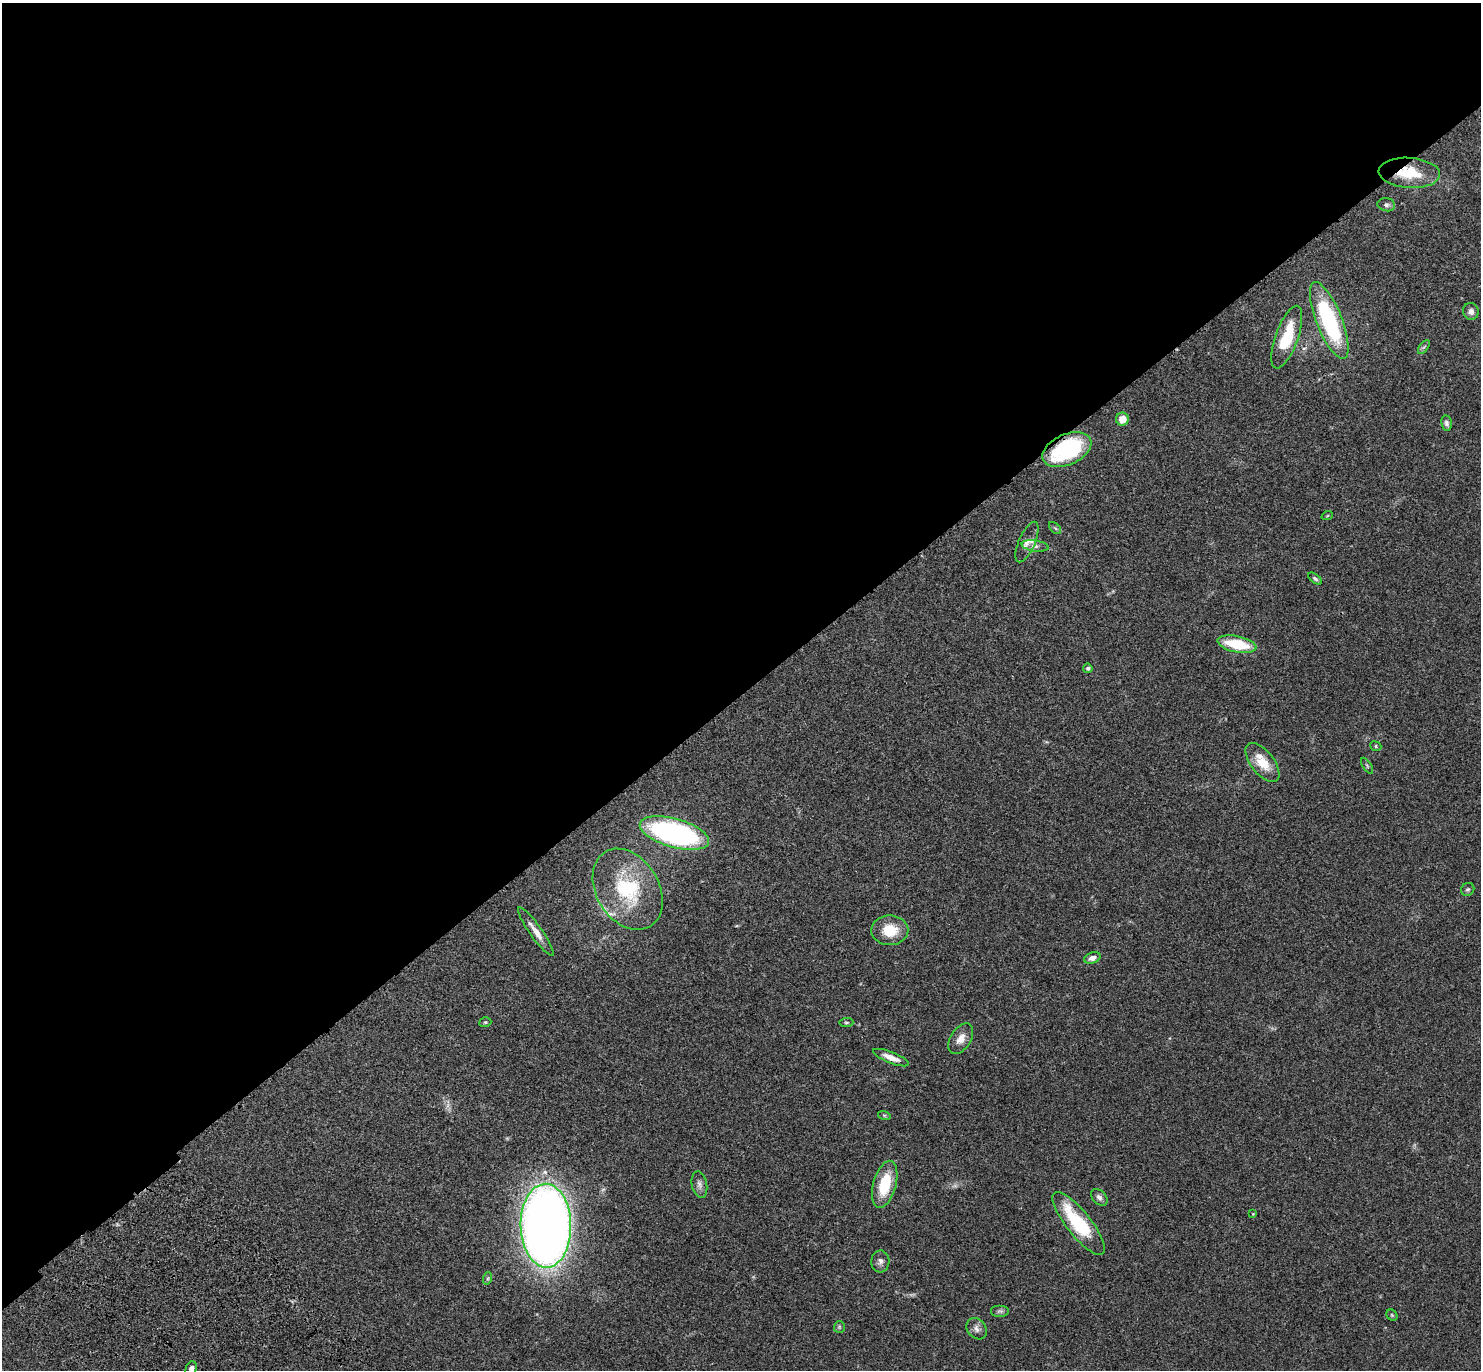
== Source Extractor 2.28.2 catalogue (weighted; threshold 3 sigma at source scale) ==
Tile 2 of 4 x 4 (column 2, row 1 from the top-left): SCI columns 1577-3055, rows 4353-5720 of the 6121 x 6108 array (HDU 1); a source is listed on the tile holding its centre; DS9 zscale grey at full resolution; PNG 1483 x 1372 px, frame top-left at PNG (2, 3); each listed source drawn as its Kron ellipse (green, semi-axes under 4 px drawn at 4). Shown black and unused: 51% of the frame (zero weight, under 3 of 4 exposures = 6% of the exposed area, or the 3 px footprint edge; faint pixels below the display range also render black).
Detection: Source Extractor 2.28.2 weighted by HDU 2 'WHT'; one run over the whole footprint, this tile lists its part. Background 0.0502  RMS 0.0054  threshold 0.0242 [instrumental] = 3 sigma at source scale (4.5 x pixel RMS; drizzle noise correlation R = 1.50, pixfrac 1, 0.05/0.05 arcsec/px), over >= 5 px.
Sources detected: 47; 2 too faint to see at this stretch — neither listed nor drawn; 2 inside a brighter listed object's ellipse — not listed separately; the other 43 listed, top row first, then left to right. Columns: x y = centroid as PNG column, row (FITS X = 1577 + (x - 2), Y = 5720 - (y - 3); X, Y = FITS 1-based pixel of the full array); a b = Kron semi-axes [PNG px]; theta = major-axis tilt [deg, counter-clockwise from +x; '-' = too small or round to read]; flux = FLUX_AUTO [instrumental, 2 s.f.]
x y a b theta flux
1409 173 30 15 -4 17
1386 205 9 6 -11 1.5
1471 311 8 7 - 2.5
1329 320 41 13 -68 62
1287 337 33 11 70 23
1424 347 8 4 52 1.1
1122 419 6 6 - 5.2
1447 423 8 5 -80 1.5
1067 450 26 15 24 54
1327 516 6 3 19 0.49
1055 528 7 4 -45 0.8
1027 542 22 8 66 3.9
1035 546 13 5 -8 2
1315 579 8 4 -38 0.96
1237 644 20 8 -11 22
1088 668 4 4 - 1.2
1376 746 6 4 -24 0.75
1262 762 23 11 -52 11
1367 766 9 3 -57 0.77
674 833 36 14 -15 120
628 889 43 31 -59 40
1468 889 7 6 - 1
890 930 18 15 1 13
536 932 29 6 -55 5.1
1092 958 8 5 18 2.6
485 1022 6 4 19 0.79
846 1023 7 4 5 0.82
961 1039 17 10 58 4.7
891 1058 19 5 -21 4.6
884 1115 6 4 -18 0.72
885 1184 24 11 75 20
699 1185 13 7 -78 2.5
1099 1197 10 6 -45 1.9
1253 1214 4 3 - 0.41
1079 1223 39 12 -51 36
546 1226 42 25 -89 540
880 1261 11 9 87 2.2
488 1278 6 4 71 0.74
1000 1311 9 6 0 1.3
1392 1315 6 5 - 0.68
839 1327 6 5 - 0.79
977 1329 11 9 -50 2.7
191 1369 8 5 68 2.2
Overlapping masked pixels (flux is a lower limit): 2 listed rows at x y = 1409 173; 1067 450
Isophote crosses this tile's border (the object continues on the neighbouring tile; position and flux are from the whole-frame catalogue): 1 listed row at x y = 191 1369